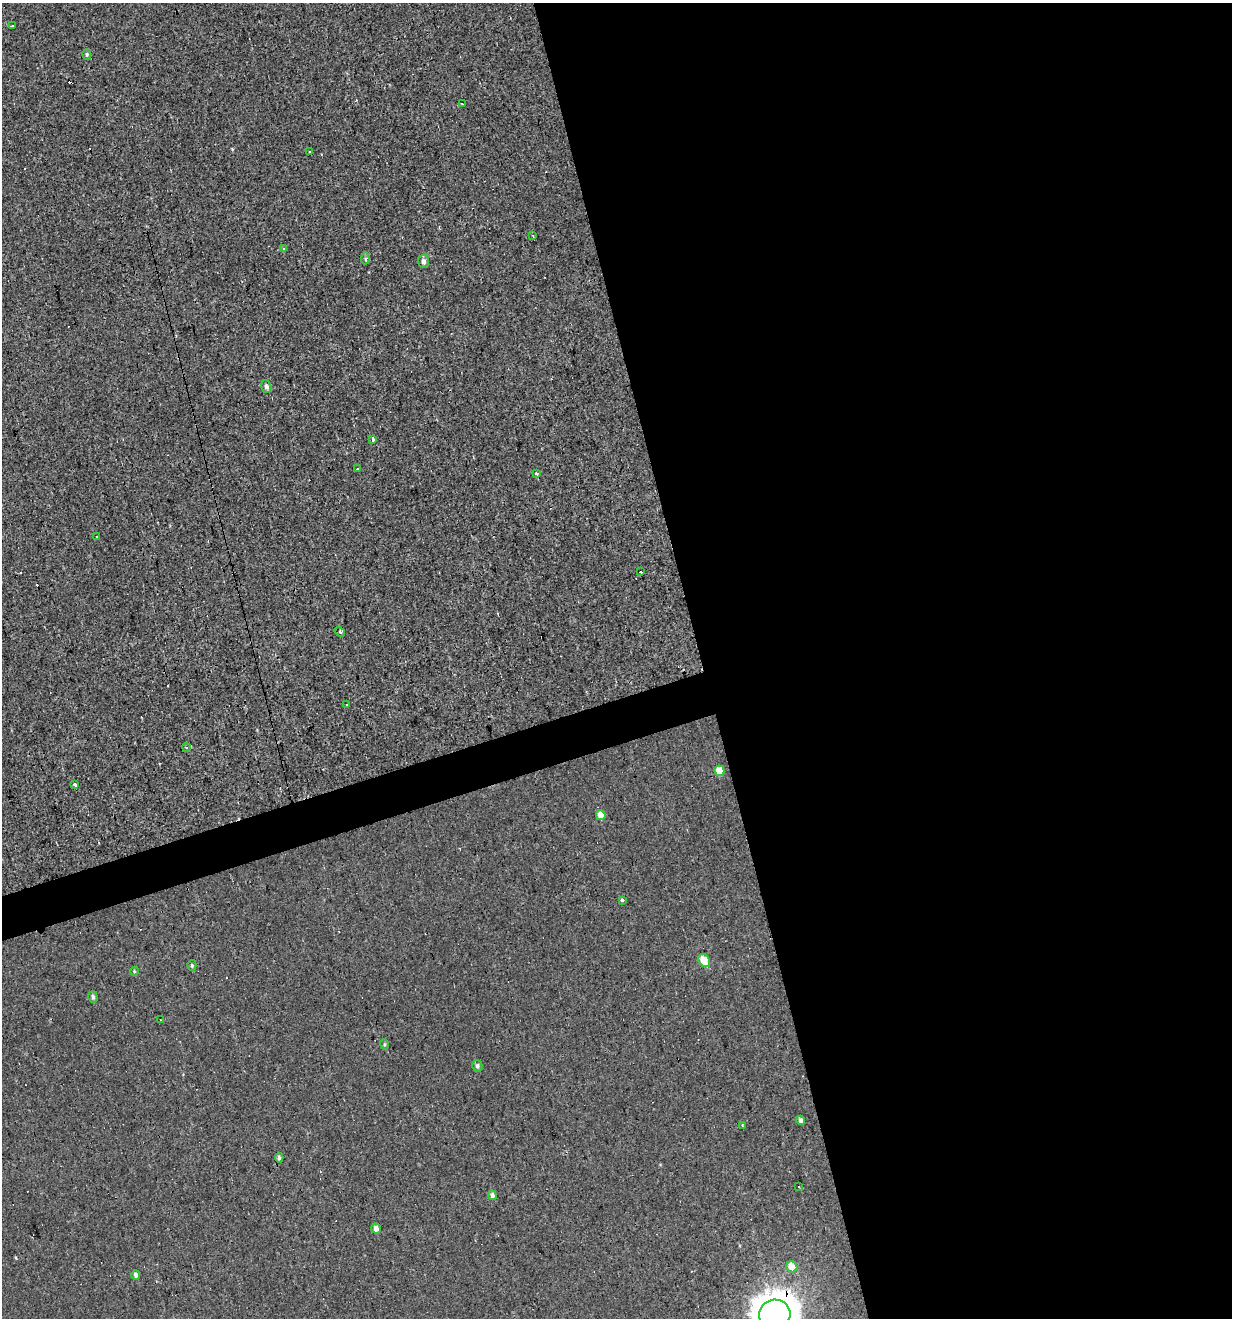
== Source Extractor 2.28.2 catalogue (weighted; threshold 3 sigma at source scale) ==
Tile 8 of 4 x 4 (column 4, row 2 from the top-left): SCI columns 3792-5021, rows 2631-3946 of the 5072 x 5261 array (HDU 1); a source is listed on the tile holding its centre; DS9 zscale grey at full resolution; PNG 1234 x 1320 px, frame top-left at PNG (2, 3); each listed source drawn as its Kron ellipse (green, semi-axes under 4 px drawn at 4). Shown black and unused: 45% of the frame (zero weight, under 3 of 4 exposures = <1% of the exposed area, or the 3 px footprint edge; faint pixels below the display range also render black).
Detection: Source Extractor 2.28.2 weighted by HDU 2 'WHT'; one run over the whole footprint, this tile lists its part. Background 0.00193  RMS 0.0037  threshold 0.0167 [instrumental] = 3 sigma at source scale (4.5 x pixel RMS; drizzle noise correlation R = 1.50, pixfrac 1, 0.0396/0.0396 arcsec/px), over >= 5 px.
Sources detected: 48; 11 cosmic-ray / hot-pixel residue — neither listed nor drawn; the other 37 listed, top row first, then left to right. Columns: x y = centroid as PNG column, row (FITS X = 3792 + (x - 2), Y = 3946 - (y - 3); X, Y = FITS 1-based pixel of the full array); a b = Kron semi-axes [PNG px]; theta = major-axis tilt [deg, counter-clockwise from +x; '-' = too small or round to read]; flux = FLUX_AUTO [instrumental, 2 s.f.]
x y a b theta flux
12 26 3 3 - 2.6
87 54 5 4 - 0.52
462 104 4 3 - 0.41
309 152 3 2 - 0.37
533 236 3 2 - 0.36
283 248 4 3 - 0.72
365 258 6 4 83 0.8
423 261 7 5 -89 1.4
266 386 6 5 - 1.2
373 439 3 3 - 1.7
357 469 3 3 - 0.67
536 474 3 3 - 0.92
97 537 2 2 - 0.39
640 571 3 3 - 2.4
340 632 5 3 - 0.62
346 705 3 3 - 1
186 747 4 3 - 0.37
719 771 5 5 - 5.1
75 785 3 3 - 2.7
601 815 5 4 - 3.4
622 900 3 3 - 3.7
704 961 7 5 -57 6.6
192 965 5 4 - 0.73
135 971 4 3 - 0.38
93 997 6 4 -73 0.88
161 1020 4 3 - 1.1
384 1044 5 3 - 0.44
477 1066 6 5 - 0.94
801 1120 4 4 - 1.2
742 1125 3 3 - 0.49
279 1158 4 3 - 0.77
798 1187 3 3 - 1.5
492 1195 5 4 - 1.2
376 1228 5 5 - 2.2
792 1267 6 5 - 5.2
136 1275 5 4 - 1.2
775 1314 16 15 - 650
Overlapping masked pixels (flux is a lower limit): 1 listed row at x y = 775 1314
Isophote crosses this tile's border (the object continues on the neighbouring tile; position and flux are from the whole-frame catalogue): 1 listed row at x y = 775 1314